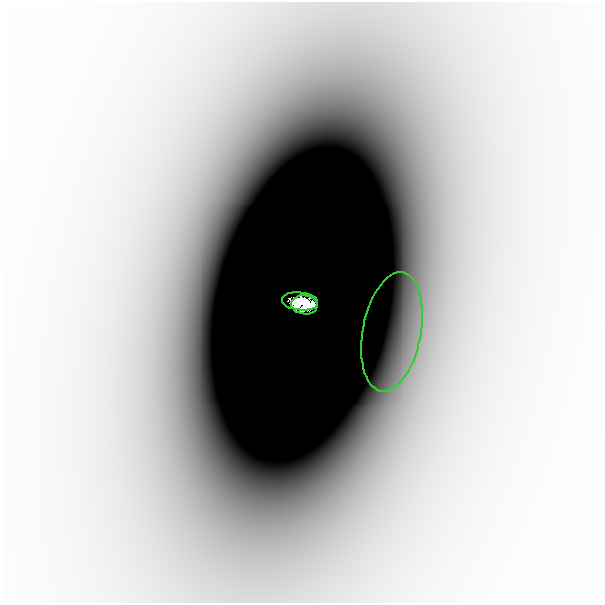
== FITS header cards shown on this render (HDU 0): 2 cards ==
NAXIS1  =                  601
NAXIS2  =                  601

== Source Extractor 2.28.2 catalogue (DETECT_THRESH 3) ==
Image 601 x 601 px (HDU 0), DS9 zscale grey, 1 PNG px = 1 image px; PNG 605 x 605 px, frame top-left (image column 1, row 601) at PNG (2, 2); each listed source drawn as its Kron ellipse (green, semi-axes under 4 px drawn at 4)
Background -3.80e-06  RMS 1.3e-06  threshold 3.76e-06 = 3 sigma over >= 5 px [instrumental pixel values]
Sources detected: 3; all 3 listed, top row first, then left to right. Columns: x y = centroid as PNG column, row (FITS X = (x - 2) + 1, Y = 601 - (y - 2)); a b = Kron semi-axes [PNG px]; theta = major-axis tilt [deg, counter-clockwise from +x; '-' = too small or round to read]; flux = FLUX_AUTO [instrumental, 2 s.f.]
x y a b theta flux
300 301 18 9 -6 2.4
304 305 13 9 -8 3.5
392 332 60 29 79 0.0086